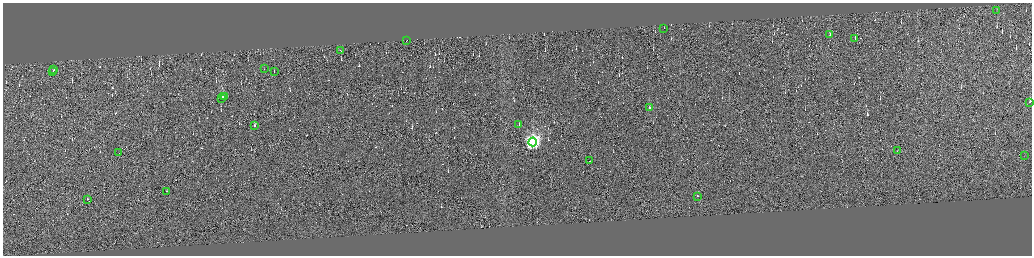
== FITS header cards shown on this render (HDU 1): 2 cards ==
NAXIS1  =                 4117
NAXIS2  =                 1014

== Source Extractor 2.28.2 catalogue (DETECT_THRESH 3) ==
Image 4117 x 1014 px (HDU 1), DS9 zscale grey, zoomed out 1/4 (1 PNG px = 4 x 4 image px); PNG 1034 x 258 px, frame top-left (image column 3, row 1011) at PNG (3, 3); each listed source drawn as its Kron ellipse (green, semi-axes under 4 px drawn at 4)
Background -0.298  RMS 3.8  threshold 11.5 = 3 sigma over >= 5 px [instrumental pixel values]
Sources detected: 600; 575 cannot appear on this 1/4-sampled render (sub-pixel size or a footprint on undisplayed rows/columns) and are neither listed nor drawn; the other 25 listed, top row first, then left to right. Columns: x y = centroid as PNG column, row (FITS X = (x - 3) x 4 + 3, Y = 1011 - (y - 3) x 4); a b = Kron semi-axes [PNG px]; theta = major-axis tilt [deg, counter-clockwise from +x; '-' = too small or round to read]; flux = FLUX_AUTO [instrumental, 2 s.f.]
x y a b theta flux
996 10 2 1 - 8000
664 28 2 1 - 6900
830 35 2 1 - 5700
855 38 2 1 - 32000
406 40 2 1 - 28000
341 50 2 1 - 14000
54 69 3 1 - 34000
264 69 2 1 - 9800
53 71 3 1 - 27000
274 72 2 1 - 4600
225 96 2 1 - 26000
224 97 3 2 - 36000
221 98 3 1 - 47000
1030 102 2 1 - 17000
649 107 2 1 - 15000
519 124 4 1 - 28000
255 125 2 1 - 20000
533 142 4 3 - 790000
898 150 2 1 - 12000
119 152 2 1 - 1900
1024 156 2 1 - 320
589 161 2 1 - 12000
167 191 2 1 - 2600
697 196 2 1 - 64000
87 199 2 1 - 14000
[575 sub-pixel or undisplayed-footprint detections neither listed nor drawn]